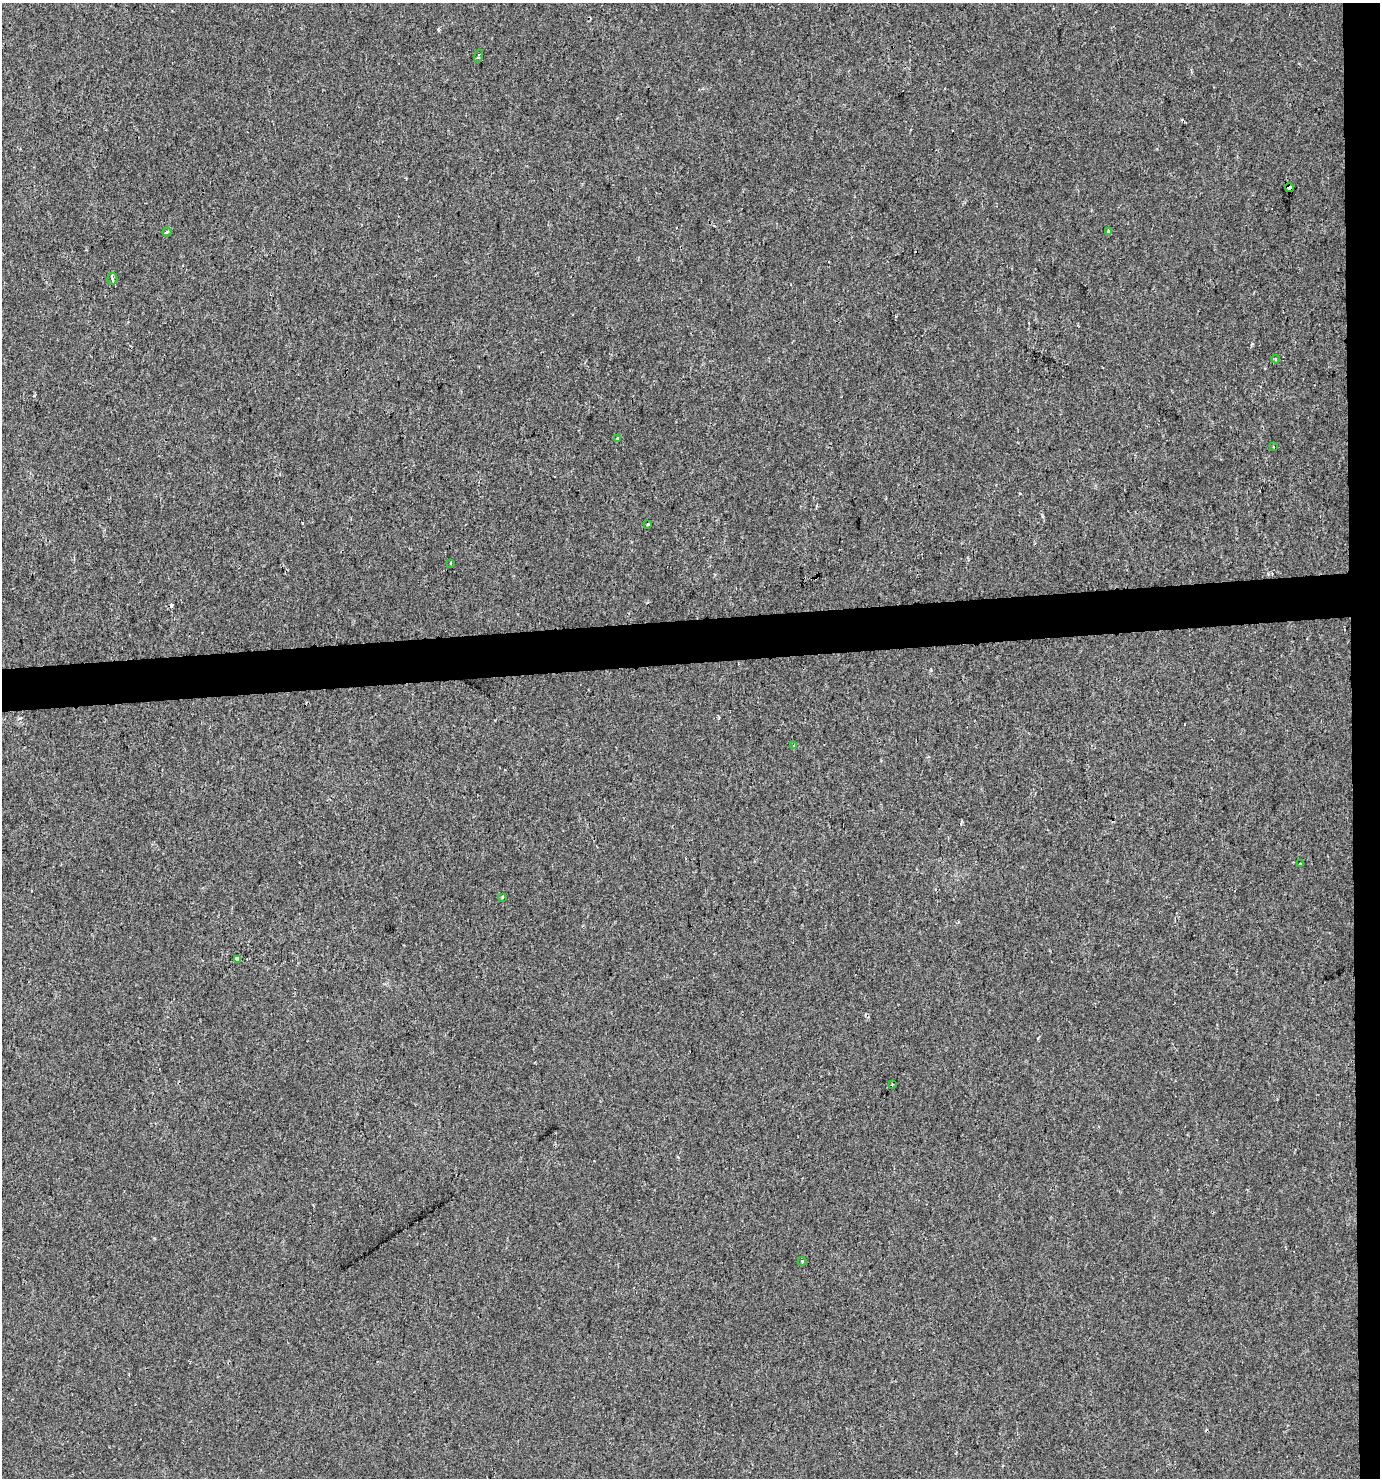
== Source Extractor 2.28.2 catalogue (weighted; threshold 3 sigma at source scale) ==
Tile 6 of 3 x 3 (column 3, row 2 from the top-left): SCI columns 2792-4169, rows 1476-2951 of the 4169 x 4426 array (HDU 1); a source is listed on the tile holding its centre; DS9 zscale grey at full resolution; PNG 1382 x 1480 px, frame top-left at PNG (2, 3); each listed source drawn as its Kron ellipse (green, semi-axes under 4 px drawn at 4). Shown black and unused: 5% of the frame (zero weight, under 2 of 3 exposures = <1% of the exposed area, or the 3 px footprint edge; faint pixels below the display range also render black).
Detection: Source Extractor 2.28.2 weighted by HDU 2 'WHT'; one run over the whole footprint, this tile lists its part. Background 0.00468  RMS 0.0037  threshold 0.0165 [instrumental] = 3 sigma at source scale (4.5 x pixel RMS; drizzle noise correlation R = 1.50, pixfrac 1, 0.0396/0.0396 arcsec/px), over >= 5 px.
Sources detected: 22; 5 cosmic-ray / hot-pixel residue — neither listed nor drawn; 1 inside a brighter listed object's ellipse — not listed separately; the other 16 listed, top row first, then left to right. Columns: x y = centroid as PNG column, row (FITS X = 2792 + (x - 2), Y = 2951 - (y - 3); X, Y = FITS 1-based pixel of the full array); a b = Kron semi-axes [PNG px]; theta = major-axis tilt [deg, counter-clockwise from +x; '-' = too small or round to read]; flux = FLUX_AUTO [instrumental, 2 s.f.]
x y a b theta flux
478 56 6 3 73 0.56
1289 188 4 4 - 72
1108 231 3 3 - 2.2
167 232 4 4 - 0.69
112 279 6 5 - 0.99
1276 359 4 4 - 0.58
618 439 4 3 - 1.1
1273 447 3 2 - 0.28
647 524 3 3 - 0.91
451 563 3 3 - 0.79
793 745 3 3 - 0.59
1300 864 3 2 - 0.33
502 897 3 3 - 1.3
237 959 4 3 - 7.9
892 1084 3 2 - 0.3
802 1261 4 3 - 0.32
Overlapping masked pixels (flux is a lower limit): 1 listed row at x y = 1289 188
Unlisted compact peaks at least as high as the median listed source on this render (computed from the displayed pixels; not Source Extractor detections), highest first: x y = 34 396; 1252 344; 438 29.